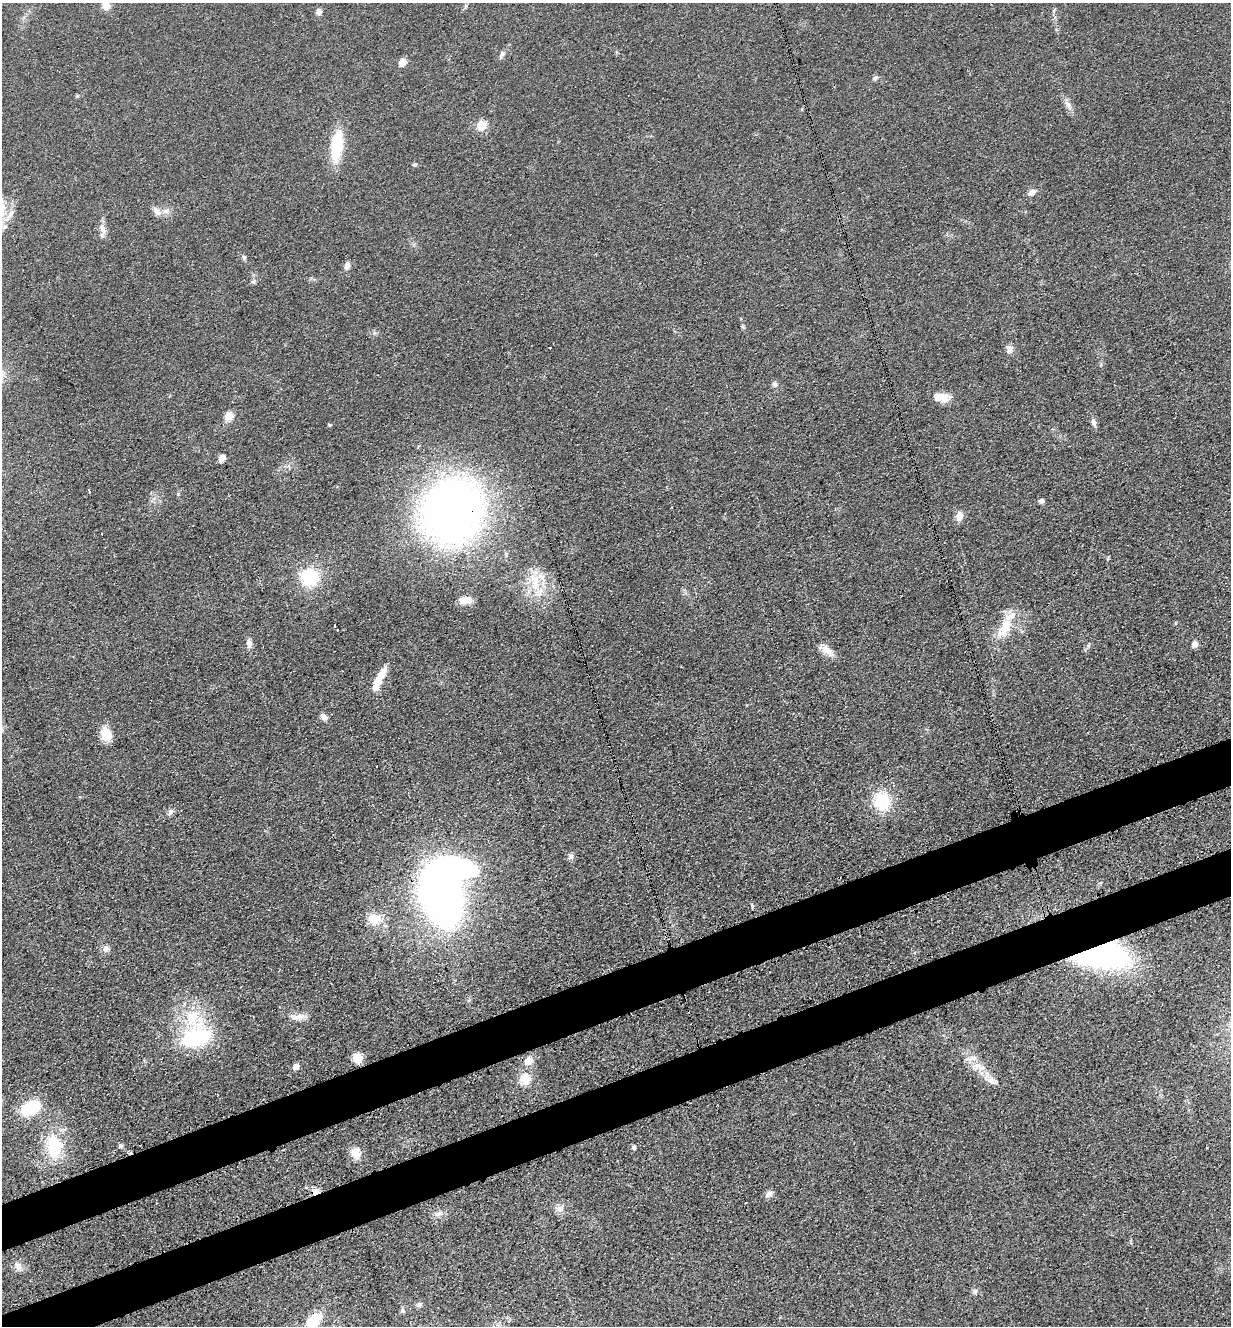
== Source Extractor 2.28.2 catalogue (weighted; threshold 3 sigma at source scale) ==
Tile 7 of 4 x 4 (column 3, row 2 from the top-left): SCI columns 2764-3992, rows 2745-4068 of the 5402 x 5487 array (HDU 1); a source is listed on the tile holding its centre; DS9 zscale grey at full resolution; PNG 1233 x 1328 px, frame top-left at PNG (2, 3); no overlay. Shown black and unused: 7% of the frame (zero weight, under 3 of 4 exposures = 7% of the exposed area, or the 3 px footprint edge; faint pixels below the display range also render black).
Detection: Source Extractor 2.28.2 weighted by HDU 2 'WHT'; one run over the whole footprint, this tile lists its part. Background 0.0607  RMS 0.0072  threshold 0.0322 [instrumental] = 3 sigma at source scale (4.5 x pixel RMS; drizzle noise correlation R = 1.50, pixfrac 1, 0.05/0.05 arcsec/px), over >= 5 px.
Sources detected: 76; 2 inside a brighter object's white glare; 3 cosmic-ray / hot-pixel residue — not listed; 2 inside a brighter listed object's ellipse — not listed separately; the other 69 listed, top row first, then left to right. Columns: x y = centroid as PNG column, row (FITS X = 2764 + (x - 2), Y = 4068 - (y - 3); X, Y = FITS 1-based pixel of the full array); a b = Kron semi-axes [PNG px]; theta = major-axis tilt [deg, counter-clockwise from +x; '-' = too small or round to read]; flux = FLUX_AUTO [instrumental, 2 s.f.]
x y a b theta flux
106 6 10 9 - 5.4
466 6 6 5 - 1.2
319 11 7 6 - 3
502 54 11 6 58 2.3
402 62 8 7 - 5.1
875 78 7 5 34 1.6
1068 105 11 6 -55 3.5
481 125 13 11 50 8.2
337 146 29 11 83 37
414 164 4 4 - 1.4
1032 193 10 8 39 3.4
157 211 14 8 -51 4.5
102 229 15 7 -69 4.5
244 257 6 6 - 1.5
347 266 8 6 64 3.2
253 282 7 6 - 1.5
1009 349 9 8 - 3
775 384 7 7 - 2
943 397 16 9 -42 7.5
229 416 10 8 55 7.1
1093 422 11 6 -77 3.1
329 425 4 3 - 1
222 458 8 6 54 4.8
89 491 3 2 - 1.6
1042 501 6 6 - 1.7
453 510 48 43 75 520
959 516 10 7 83 5.9
102 534 2 2 - 0.72
310 576 17 15 -48 38
535 584 27 11 -76 17
464 600 16 8 6 7
335 626 3 3 - 2.4
1005 628 47 12 66 20
249 643 11 7 -81 3.4
1194 644 6 5 - 4.5
827 650 20 9 -43 6.8
379 678 31 9 63 12
324 717 9 6 -44 3.5
106 734 16 10 -70 13
882 801 19 16 -89 30
170 812 9 6 52 2.3
571 857 8 6 -89 2.1
439 894 41 25 -70 560
375 919 19 15 -4 13
106 949 10 8 12 3.2
1099 955 54 23 -2 180
298 1017 22 7 13 5.5
196 1037 39 26 24 64
357 1058 8 8 - 12
528 1061 10 8 21 7.2
978 1065 15 6 6 4.9
296 1067 6 5 - 4.6
525 1079 14 12 82 10
991 1080 12 9 -9 4.7
30 1108 19 12 29 37
54 1146 29 20 -81 35
120 1146 5 4 - 2.2
634 1148 5 5 - 2.1
356 1153 13 10 -59 9
306 1188 4 4 - 1.4
315 1192 10 7 10 4.9
769 1194 11 7 36 3.1
559 1209 9 7 -33 3.4
439 1214 13 4 6 2.7
18 1266 12 8 -76 4.2
975 1291 8 4 45 1.6
419 1305 8 6 42 2.1
402 1311 6 5 - 1.5
314 1320 19 12 45 20
Overlapping masked pixels (flux is a lower limit): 4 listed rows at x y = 453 510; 1099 955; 315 1192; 314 1320
Isophote crosses this tile's border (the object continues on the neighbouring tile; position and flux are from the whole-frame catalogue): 1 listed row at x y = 314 1320
Unlisted compact peaks at least as high as the median listed source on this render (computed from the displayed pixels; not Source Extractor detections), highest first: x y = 178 494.